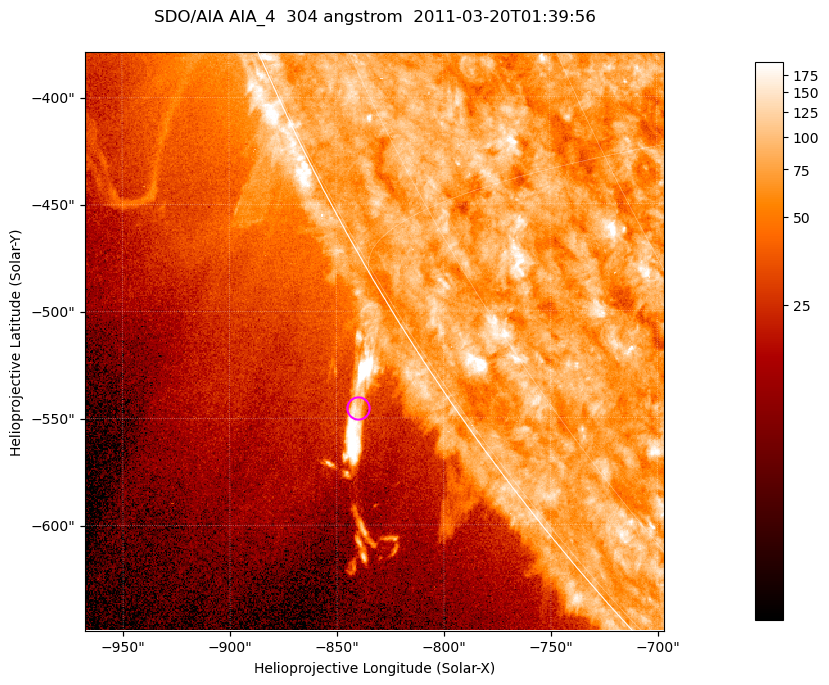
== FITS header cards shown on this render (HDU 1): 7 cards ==
TELESCOP= 'SDO/AIA '           / For AIA: SDO/AIA
INSTRUME= 'AIA_4   '           / For AIA: AIA_ATA1, AIA_ATA2, AIA_ATA3 or AIA_AT
WAVELNTH=                  304 / [angstrom] Wavelength
WAVEUNIT= 'angstrom'           / Wavelength unit: angstrom
DATE-OBS= '2011-03-20T01:39:56.123' / [ISO] Date when observation started; ISO 8
CTYPE1  = 'HPLN-TAN'           / CTYPE1; Typically HPLN
CTYPE2  = 'HPLT-TAN'           / CTYPE2; Typically HPLT

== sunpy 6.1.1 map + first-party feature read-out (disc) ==
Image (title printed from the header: SDO/AIA AIA_4  304 angstrom  2011-03-20T01:39:56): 451 x 451 px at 0.6 arcsec/px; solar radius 964 arcsec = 1606 px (partial field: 1.1% of the solar disc is inside the frame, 42% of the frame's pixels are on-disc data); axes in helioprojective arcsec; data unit not stated in the header (colour bar unlabelled)
Orientation: roll -0.132 deg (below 1 deg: not rotated)
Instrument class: DISC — disc imager (sunpy class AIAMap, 304 A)
Bright regions (active regions / flare kernels): reference = the on-disc median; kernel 5 px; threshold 5 sigma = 98.1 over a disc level ~76.1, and >= 1.15x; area >= 203 px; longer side >= 5 px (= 3 arcsec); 0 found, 0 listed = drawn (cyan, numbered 1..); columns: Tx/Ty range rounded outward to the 2 arcsec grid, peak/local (2 s.f.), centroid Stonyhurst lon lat
Off-limb structures (1.02-1.3 R_sun): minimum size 101 px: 4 found; the strongest spans PA ~120..125 deg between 1.02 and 1.06 R_sun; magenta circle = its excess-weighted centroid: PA ~125 deg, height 1.04 R_sun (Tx ~-840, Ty ~-546 arcsec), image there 3.4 x the reference